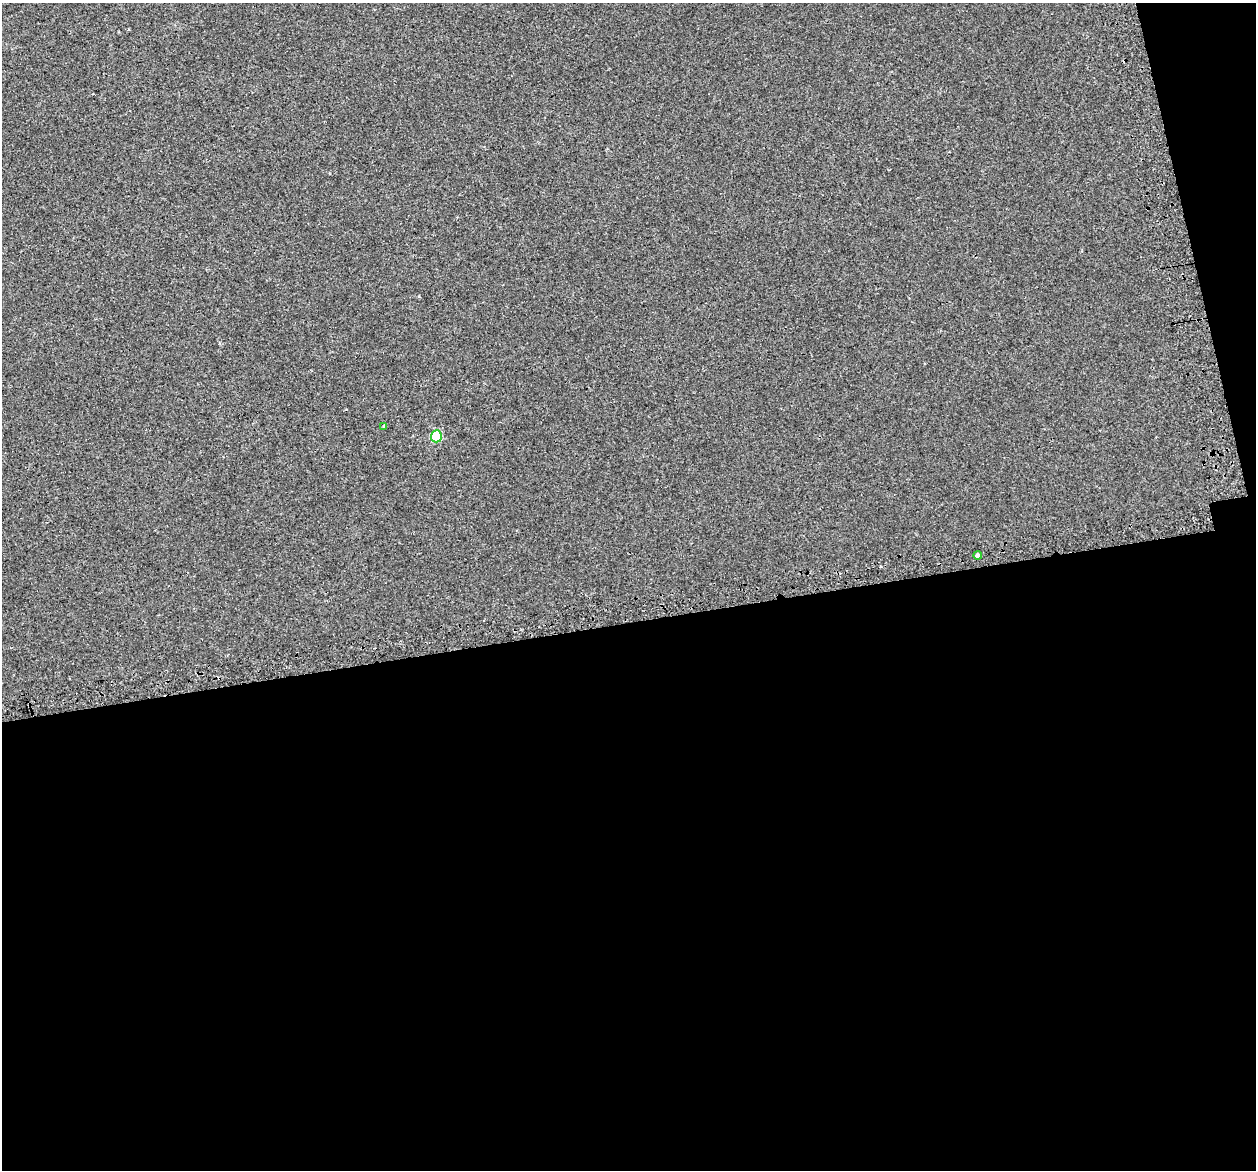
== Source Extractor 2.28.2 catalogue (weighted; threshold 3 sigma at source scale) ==
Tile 16 of 4 x 4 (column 4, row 4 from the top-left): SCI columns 3802-5055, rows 121-1288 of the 5097 x 4867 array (HDU 1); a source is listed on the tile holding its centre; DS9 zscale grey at full resolution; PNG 1258 x 1172 px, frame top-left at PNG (2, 3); each listed source drawn as its Kron ellipse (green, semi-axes under 4 px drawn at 4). Shown black and unused: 49% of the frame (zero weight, under 2 of 3 exposures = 3% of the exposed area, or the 3 px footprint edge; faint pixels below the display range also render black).
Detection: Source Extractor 2.28.2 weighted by HDU 2 'WHT'; one run over the whole footprint, this tile lists its part. Background 0.00356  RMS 0.0041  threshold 0.0185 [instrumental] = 3 sigma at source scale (4.5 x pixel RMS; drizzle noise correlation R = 1.50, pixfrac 1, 0.0396/0.0396 arcsec/px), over >= 5 px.
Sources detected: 4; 1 cosmic-ray / hot-pixel residue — neither listed nor drawn; the other 3 listed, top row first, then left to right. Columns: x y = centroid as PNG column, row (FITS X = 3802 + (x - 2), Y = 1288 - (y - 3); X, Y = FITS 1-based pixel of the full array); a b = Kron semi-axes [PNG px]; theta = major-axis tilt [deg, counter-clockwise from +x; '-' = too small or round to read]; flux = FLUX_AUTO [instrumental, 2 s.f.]
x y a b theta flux
384 426 3 3 - 0.45
436 436 6 5 - 20
978 555 4 4 - 1.7